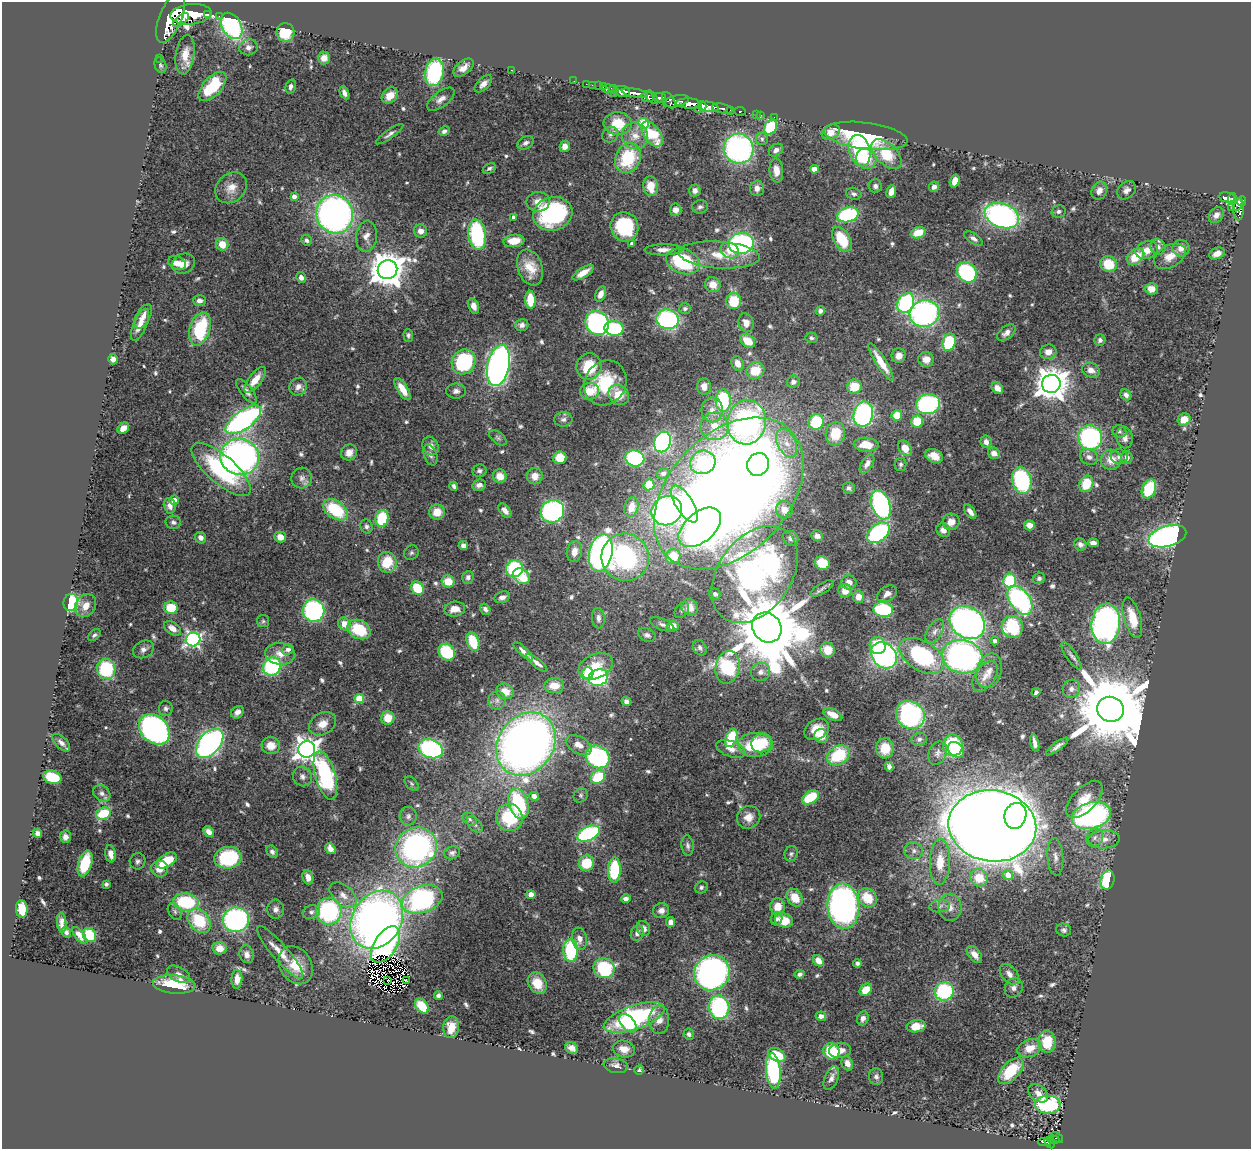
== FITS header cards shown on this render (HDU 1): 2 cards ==
NAXIS1  =                 1249
NAXIS2  =                 1147

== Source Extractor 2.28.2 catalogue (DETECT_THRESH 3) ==
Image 1249 x 1147 px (HDU 1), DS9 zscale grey, 1 PNG px = 1 image px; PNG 1253 x 1151 px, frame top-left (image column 1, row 1147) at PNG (2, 2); each listed source drawn as its Kron ellipse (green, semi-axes under 4 px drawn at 4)
Background 0.646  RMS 0.025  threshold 0.0741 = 3 sigma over >= 5 px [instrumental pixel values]
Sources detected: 638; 1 with non-positive FLUX_AUTO (blend fragments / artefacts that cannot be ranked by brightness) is neither listed nor drawn; of the other 637, the 500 brightest by FLUX_AUTO listed and drawn (137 fainter detections omitted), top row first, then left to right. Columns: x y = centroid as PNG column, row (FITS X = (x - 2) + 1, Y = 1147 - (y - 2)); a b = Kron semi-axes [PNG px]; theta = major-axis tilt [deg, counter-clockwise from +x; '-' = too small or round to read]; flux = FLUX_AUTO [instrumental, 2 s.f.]
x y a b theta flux
191 14 21 10 4 3700
208 15 3 3 - 110
219 16 2 2 - 6.1
171 18 27 11 68 4100
181 20 9 4 36 780
232 26 14 9 -61 250
285 32 9 9 - 53
248 47 9 8 - 8.2
185 55 20 9 81 26
160 58 2 2 - 6.2
324 58 6 6 - 13
160 65 8 5 -69 4.2
463 68 12 6 38 13
511 70 2 2 - 53
434 72 14 9 78 190
574 81 2 2 - 7.1
483 84 11 6 45 9.4
586 84 2 2 - 7.6
592 85 2 2 - 8.8
212 86 18 9 47 83
291 86 7 5 74 6.8
599 86 2 2 - 8.1
603 87 2 2 - 8.6
608 89 6 3 4 37
614 89 4 3 - 18
622 91 8 5 -8 1200
344 93 7 4 -64 7.8
614 93 2 2 - 34
635 93 13 4 -9 950
390 95 9 7 44 23
648 97 6 5 - 310
652 97 8 4 -50 300
660 98 6 4 0 440
441 99 16 7 37 12
669 100 9 5 -54 360
676 101 13 5 12 630
689 103 13 5 -2 1400
702 106 5 3 - 500
708 107 10 5 -8 1200
698 109 2 2 - 130
722 109 10 4 -12 170
730 110 3 3 - 93
740 111 6 3 -5 63
757 114 3 2 - 4
761 115 4 2 - 7.7
774 117 2 2 - 5.5
644 123 5 5 - 110
618 124 14 11 -3 43
771 127 8 6 56 99
444 131 6 4 29 6.5
831 132 9 7 28 29
390 134 16 4 35 6.3
652 134 14 8 -53 73
610 135 8 7 - 5.8
635 136 13 13 - 21
866 136 42 13 -7 150
762 139 6 6 - 4.1
526 143 9 6 31 5.1
565 146 6 5 - 9.7
739 149 15 14 - 440
776 150 8 5 34 8
860 151 16 10 -75 140
886 154 18 10 -45 64
628 158 15 12 63 89
866 159 10 10 - 35
489 168 7 4 29 3.9
814 169 4 4 - 19
776 170 12 7 -85 17
955 181 6 4 71 17
651 186 10 7 -81 25
875 186 7 6 - 6
934 187 5 5 - 7.8
231 188 17 14 42 22
757 188 8 7 - 10
695 190 6 5 - 8.5
1126 190 10 8 41 8.5
1099 191 9 7 64 12
891 192 6 4 69 14
854 194 8 6 -20 4.7
294 196 4 4 - 9.3
1227 197 8 5 -12 210
1232 199 5 3 - 150
1242 201 5 4 - 260
538 202 11 10 - 15
1238 204 6 4 74 320
700 207 8 6 13 5
1232 207 3 3 - 22
1239 209 11 5 86 260
676 210 6 5 - 10
1059 211 7 6 - 5
335 214 19 18 - 760
553 214 20 16 16 220
848 215 11 7 15 160
1216 215 9 6 50 10
1002 216 18 12 -21 460
514 217 4 4 - 8.6
624 227 15 13 -65 120
420 231 7 6 - 9.8
918 233 7 5 20 34
477 235 15 9 -81 170
366 236 15 10 83 14
973 238 10 5 -34 6.3
842 239 13 8 -59 66
306 240 5 5 - 5.7
514 241 10 6 6 28
741 243 13 10 5 300
222 244 6 6 - 28
632 244 4 4 - 7.9
1158 247 8 7 - 7.4
1181 248 8 8 - 14
663 250 19 5 1 14
730 250 9 7 -24 17
1147 250 12 8 18 20
1217 253 8 5 24 14
719 255 40 13 -4 53
1170 256 17 11 31 24
1135 257 10 7 40 41
683 261 17 12 -19 130
177 263 9 6 -22 17
184 264 12 9 24 16
1108 264 8 7 - 46
530 267 18 12 -70 33
388 270 10 9 - 4000
967 272 10 9 - 200
583 273 12 5 32 17
301 277 5 4 - 8.6
713 285 8 7 - 20
1151 289 6 5 - 20
601 294 8 5 65 13
530 300 9 5 -87 48
199 301 6 5 - 8.4
734 301 8 7 - 54
906 303 10 8 64 210
474 306 8 5 -68 11
685 309 6 5 - 3.7
820 311 5 4 - 4.8
924 314 15 13 14 380
143 316 13 7 61 12
668 319 11 9 -15 290
597 323 12 11 - 330
746 323 9 7 -71 13
140 325 17 6 67 17
522 325 6 6 - 7.1
614 328 9 7 -2 150
200 329 17 10 73 120
1006 333 11 6 38 9.1
408 335 6 4 -86 4
811 338 6 5 - 4
1100 340 6 5 - 5.5
748 341 8 6 -35 28
949 342 9 6 72 110
1048 352 8 7 - 14
899 356 7 7 - 13
113 359 5 5 - 10
926 359 8 7 - 14
464 362 13 11 54 160
881 362 22 5 -58 31
738 363 7 6 - 13
498 366 21 11 77 790
589 366 13 12 - 58
1091 370 9 7 -26 12
755 371 9 8 - 37
255 380 15 6 52 20
793 382 6 6 - 7
605 383 23 20 55 89
1051 384 9 9 - 3200
704 386 8 7 - 14
298 387 9 8 - 10
854 387 7 7 - 39
997 388 6 5 - 12
402 389 13 5 -58 22
246 391 15 5 -52 10
456 391 10 7 1 7.5
589 391 9 8 - 33
619 395 11 9 -43 36
1126 395 6 5 - 7.1
723 400 11 7 -86 130
928 404 12 10 12 220
712 410 12 10 -89 17
863 414 13 9 78 320
897 415 5 5 - 42
563 419 9 7 4 6.4
1184 419 7 6 - 24
243 420 21 9 35 500
917 421 6 6 - 57
747 422 22 19 84 530
816 422 8 7 - 82
715 426 14 14 - 36
123 428 6 5 - 13
1120 431 7 6 - 3.8
835 434 12 9 82 48
498 438 10 5 -40 4.4
1090 438 12 12 - 240
1125 438 11 8 -81 12
662 442 10 8 70 320
986 442 6 5 - 8.4
787 443 15 9 -64 20
866 445 12 7 -4 32
431 446 10 8 -64 10
905 448 8 6 -58 23
349 452 8 7 - 15
994 453 6 5 - 11
430 455 11 6 -69 5.9
934 456 9 6 -24 21
240 457 19 18 - 660
1089 457 9 7 -21 8.5
1119 457 8 7 - 5.9
1127 457 6 5 - 7.9
560 458 6 6 - 42
635 458 9 8 - 180
1111 460 10 10 - 24
703 462 13 11 24 110
758 464 12 10 56 180
867 464 10 5 59 10
901 464 7 6 - 3.8
221 469 37 14 -41 180
479 471 7 6 - 5.4
663 473 6 5 - 3.8
500 476 7 6 - 22
535 476 8 8 - 18
302 478 10 10 - 9.7
1022 480 13 9 -75 170
1086 484 8 7 - 49
479 485 7 5 11 7.2
649 485 5 5 - 44
454 486 4 3 - 4.3
849 488 6 5 - 5.2
1149 489 10 6 67 79
729 493 88 59 46 3300
174 500 4 4 - 13
684 504 21 9 -58 120
881 505 15 9 -71 350
170 506 8 6 -77 9.1
631 507 10 7 75 23
335 510 14 8 -34 91
784 510 8 8 - 20
505 511 8 5 -51 10
552 511 12 11 - 340
667 511 15 14 - 440
437 512 8 7 - 24
970 512 8 4 -53 9.9
382 518 8 6 78 86
173 522 8 6 -13 5.3
951 522 8 8 - 17
1029 525 5 5 - 12
366 526 7 6 - 5.5
700 527 25 14 41 510
943 530 7 6 - 10
878 533 13 8 38 190
817 536 6 5 - 8.4
1167 536 19 10 16 580
280 537 6 5 - 16
201 538 6 5 - 9
790 538 8 7 - 6.2
1093 543 5 4 - 8.1
1080 544 6 5 - 6.3
463 546 4 4 - 7.1
574 552 10 7 80 16
411 553 8 6 44 4
601 553 19 11 78 690
625 557 24 23 - 260
673 557 8 7 - 49
387 562 10 9 - 57
822 563 7 6 - 51
514 569 9 8 - 130
755 574 54 36 54 730
521 576 9 7 -34 68
468 577 6 5 - 5.7
1039 578 6 5 - 4.7
448 581 6 6 - 32
1010 581 7 6 - 100
849 582 7 7 - 11
417 588 7 6 - 67
822 588 13 5 31 5.1
845 591 7 6 - 18
715 594 6 5 - 5.3
887 594 11 7 31 9.7
502 597 8 5 20 7.5
858 597 6 5 - 17
1020 600 16 10 -54 310
71 602 8 7 - 140
86 606 12 10 57 19
690 607 8 8 - 18
171 608 7 6 - 47
455 609 10 7 8 18
485 609 6 5 - 6.2
682 610 9 6 54 4.1
883 610 10 7 -8 120
314 611 11 11 - 230
598 618 10 6 -84 8
1132 618 21 8 -74 41
263 621 6 6 - 3.7
967 622 19 15 -36 710
344 624 7 6 - 21
662 624 13 5 -22 6
1106 624 20 14 85 590
673 626 5 5 - 19
767 627 16 13 -49 24000
1012 627 11 10 - 110
172 628 9 6 -35 12
359 630 12 9 -28 74
935 631 13 7 59 9.9
94 635 7 4 40 3.8
647 635 9 6 -23 5.6
193 639 7 7 - 480
995 641 4 4 - 7.1
473 642 10 6 -71 61
878 646 8 8 - 43
700 648 8 6 -55 4.6
143 649 11 8 29 8.6
288 649 6 5 - 5
828 650 7 7 - 31
523 651 12 4 -43 10
447 652 9 7 -48 95
280 654 15 11 -6 19
884 655 14 11 -45 470
922 656 25 14 -32 200
1071 656 16 5 -56 6.9
962 657 20 16 -13 580
537 663 13 3 -39 11
272 666 9 8 - 170
596 666 18 12 25 36
727 667 17 12 78 200
106 669 10 9 - 130
989 671 18 12 75 21
761 672 9 9 - 9.9
588 673 5 5 - 89
985 676 17 10 56 18
598 677 10 8 22 180
554 686 10 7 2 27
1071 689 9 8 - 9.1
505 691 9 7 -24 25
1036 692 4 4 - 4
359 698 5 4 - 51
497 700 9 8 - 8.7
626 702 5 4 - 6.5
166 708 8 6 -86 5.2
1110 709 13 12 - 30000
237 712 7 5 43 9
833 715 10 5 -25 18
910 715 15 13 -37 330
388 718 7 6 - 30
323 724 14 10 28 20
154 729 17 13 -45 510
817 729 13 9 32 26
821 736 7 6 - 42
731 738 9 5 69 70
919 739 8 6 16 5
61 743 11 5 -44 8.3
210 743 17 10 50 520
762 743 10 9 - 51
1035 743 9 4 -78 7.5
526 744 33 27 55 1500
271 745 9 8 - 22
579 745 14 8 -28 17
755 745 17 12 1 96
953 745 10 10 - 120
1057 746 13 4 36 7.6
885 748 10 9 - 34
307 749 8 8 - 1600
431 749 12 9 -19 280
731 749 15 7 -20 13
956 750 9 7 -40 61
938 753 12 8 66 8.5
838 755 12 9 33 90
598 757 12 11 - 240
889 767 5 4 - 6.8
325 776 25 10 -74 220
52 777 9 6 -16 77
302 777 10 9 - 7.8
598 777 8 6 36 77
412 784 8 5 -46 3.8
102 793 9 7 -39 7.8
581 795 7 6 - 4
534 796 5 4 - 15
810 797 9 6 33 68
1084 799 23 12 45 34
518 803 16 9 -72 140
103 813 7 6 - 68
1091 815 20 13 16 400
408 816 9 8 - 7.2
1015 816 13 11 74 260
509 817 14 13 - 91
749 817 12 11 - 17
470 819 8 5 -41 4.5
475 824 10 5 -45 5.5
992 826 44 35 -8 6300
209 832 6 4 -48 11
38 833 5 4 - 7.5
588 834 12 7 25 250
65 837 6 5 - 8.7
1095 838 9 8 - 9
1104 839 15 9 1 18
688 846 10 6 -83 4.9
416 847 21 19 34 450
330 848 6 4 -57 13
914 851 9 8 - 8.6
272 852 7 5 -56 5.1
452 853 8 6 22 5.3
111 854 9 5 -82 15
791 854 7 6 - 4.1
1055 857 19 8 -86 14
228 858 14 11 9 130
138 861 8 7 - 5.7
167 861 11 6 30 60
940 862 23 10 88 41
85 863 13 6 74 79
586 863 8 7 - 51
160 869 8 8 - 20
614 870 13 6 88 130
1008 875 5 4 - 23
308 877 7 5 -72 14
979 878 9 8 - 37
1107 880 9 7 77 90
106 884 4 3 - 3.9
701 887 7 5 33 4.1
343 895 16 9 -41 17
531 895 4 4 - 19
795 898 9 7 -56 32
867 898 10 8 -43 43
422 899 21 13 19 320
626 899 4 4 - 7.4
186 902 13 9 -8 130
843 906 22 16 -86 620
940 906 10 6 7 7.7
778 907 8 7 - 22
950 907 13 11 -85 17
22 909 9 6 -85 38
276 909 9 8 - 7.8
329 911 13 13 - 210
661 911 8 7 - 9.4
175 912 9 6 -59 5
311 912 9 6 17 5.5
776 919 6 5 - 5.8
236 920 13 12 - 340
377 920 31 24 58 1100
199 921 14 10 -51 81
784 921 9 7 -17 37
671 922 5 4 - 11
62 923 10 4 -86 9.3
644 928 8 6 -62 9.8
1064 930 7 6 - 4.6
66 932 6 4 -58 5.4
637 933 8 6 67 7.9
79 935 10 4 -52 10
90 935 7 6 - 49
579 939 11 7 -80 12
385 945 20 11 57 430
219 948 7 6 - 19
571 950 11 7 -89 130
280 952 34 8 -49 25
247 954 9 7 -71 9.3
974 954 10 6 -51 15
819 961 6 5 - 15
857 963 4 4 - 5
296 965 20 15 -58 38
604 968 10 10 - 140
712 973 18 17 - 530
179 974 12 7 -28 9.1
800 974 5 4 - 4.9
1009 974 12 7 -51 11
237 979 9 5 88 16
388 980 3 2 - 4.1
407 981 4 2 - 7.2
537 983 11 9 -57 35
174 984 21 9 -4 60
1014 988 10 8 58 8.1
866 990 7 5 40 24
944 991 9 9 - 150
438 995 4 4 - 4.5
422 1006 8 5 -51 52
719 1007 12 10 -81 220
821 1016 5 4 - 7.6
634 1017 32 12 19 230
863 1018 7 5 67 7.5
659 1020 14 10 -90 17
628 1023 11 6 -50 46
916 1026 9 6 8 27
451 1027 11 8 85 23
689 1034 6 5 - 5
1047 1042 11 8 -84 52
572 1048 7 5 -32 9.4
1030 1048 12 8 20 23
624 1049 11 8 -14 15
840 1050 11 7 10 14
831 1051 8 8 - 67
777 1055 9 6 -30 49
847 1063 7 5 -65 12
616 1066 12 7 -11 8.7
639 1070 5 4 - 3.8
773 1071 18 7 -84 230
1011 1071 16 8 47 65
876 1077 8 7 - 6.2
831 1078 12 6 67 9.1
1038 1093 11 7 -40 10
1048 1105 13 9 -1 190
1057 1137 7 4 -39 82
1053 1140 6 4 -5 73
1045 1142 7 3 0 33
1049 1143 6 3 -55 62
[137 fainter detections neither listed nor drawn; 1 non-positive-flux detection neither listed nor drawn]